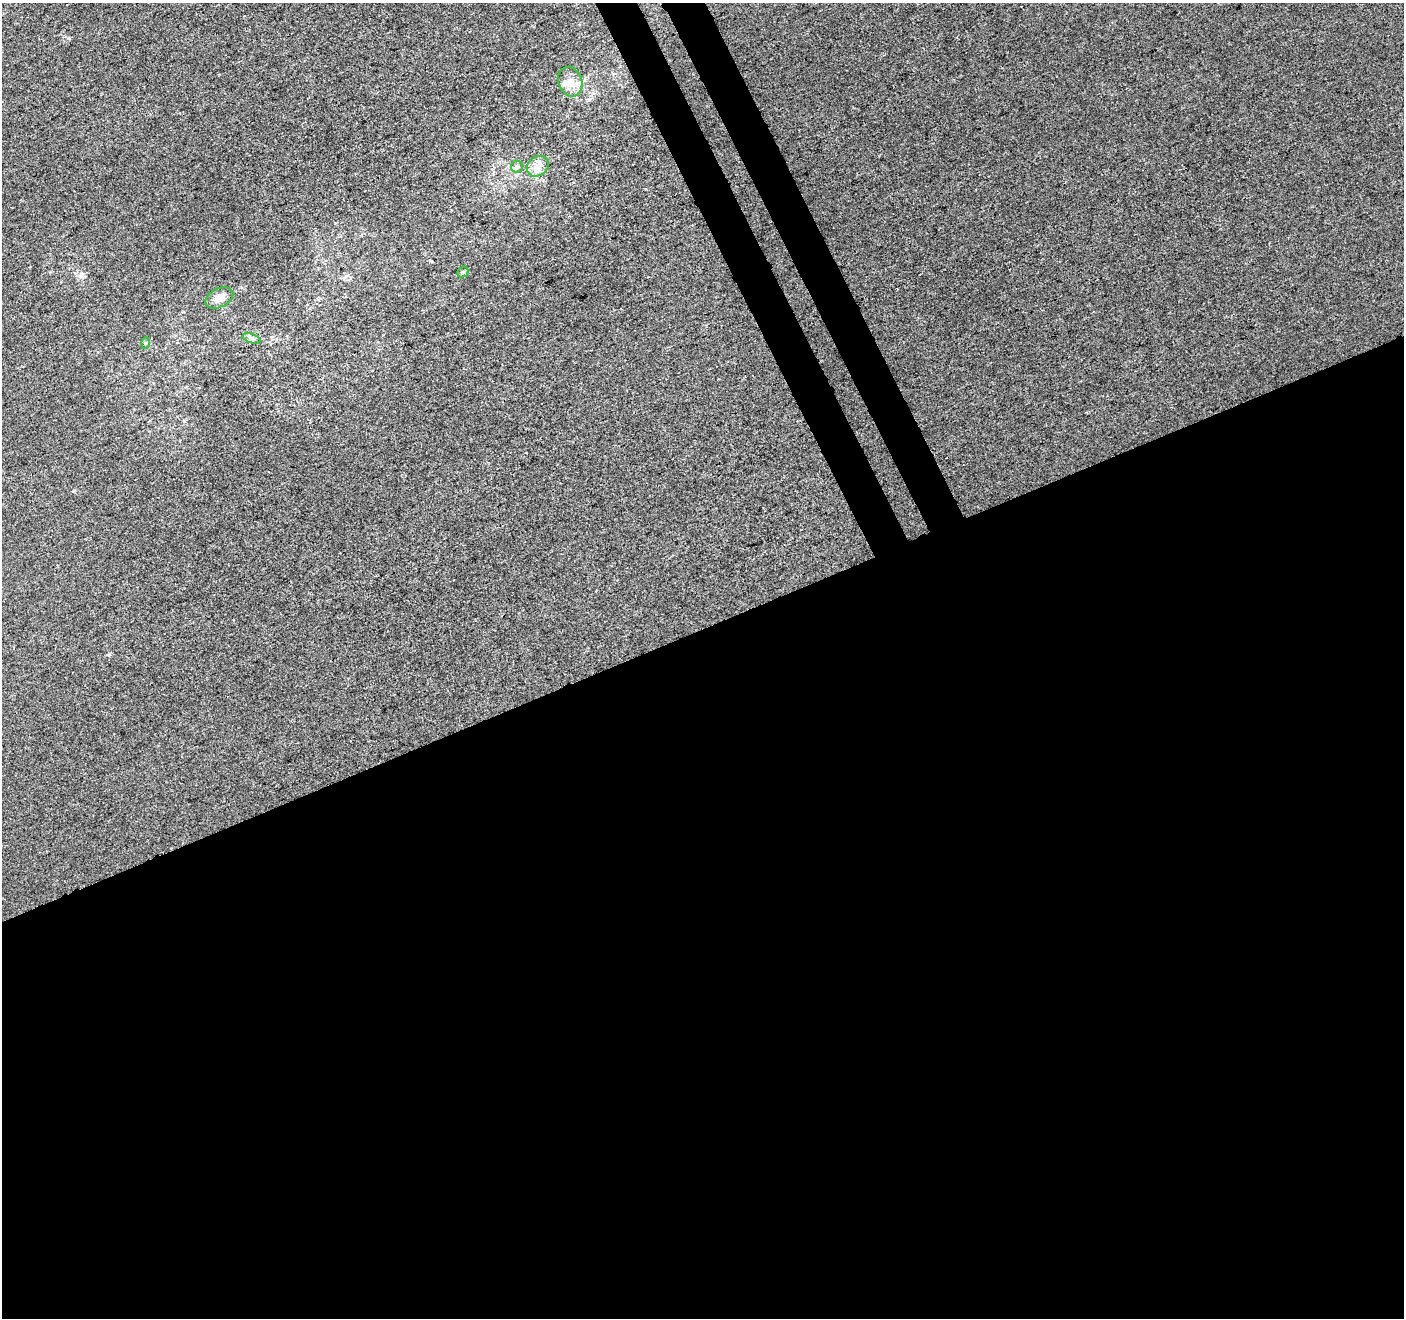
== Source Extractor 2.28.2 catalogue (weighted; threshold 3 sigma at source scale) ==
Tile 15 of 4 x 4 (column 3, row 4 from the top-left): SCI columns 2861-4262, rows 172-1487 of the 5718 x 5551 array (HDU 1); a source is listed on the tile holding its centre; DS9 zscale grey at full resolution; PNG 1406 x 1320 px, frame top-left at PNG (2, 3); each listed source drawn as its Kron ellipse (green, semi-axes under 4 px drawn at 4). Shown black and unused: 55% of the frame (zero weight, under 3 of 4 exposures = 5% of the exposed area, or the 3 px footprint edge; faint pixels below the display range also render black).
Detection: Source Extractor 2.28.2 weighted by HDU 2 'WHT'; one run over the whole footprint, this tile lists its part. Background -5.36e-04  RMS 0.0047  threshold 0.021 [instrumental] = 3 sigma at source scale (4.5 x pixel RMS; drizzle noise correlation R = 1.50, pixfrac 1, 0.0396/0.0396 arcsec/px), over >= 5 px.
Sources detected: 8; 1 inside a brighter listed object's ellipse — not listed separately; the other 7 listed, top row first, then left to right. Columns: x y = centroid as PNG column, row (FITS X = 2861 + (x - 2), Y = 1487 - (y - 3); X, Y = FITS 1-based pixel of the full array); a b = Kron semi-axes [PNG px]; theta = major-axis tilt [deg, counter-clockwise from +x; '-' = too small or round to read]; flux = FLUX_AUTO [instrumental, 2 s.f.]
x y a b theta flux
570 82 15 11 -70 5.1
538 166 12 9 35 3.8
517 167 6 5 - 1
463 272 6 5 - 0.69
219 298 15 9 26 5
252 338 9 4 -20 1.1
145 343 6 4 88 0.59